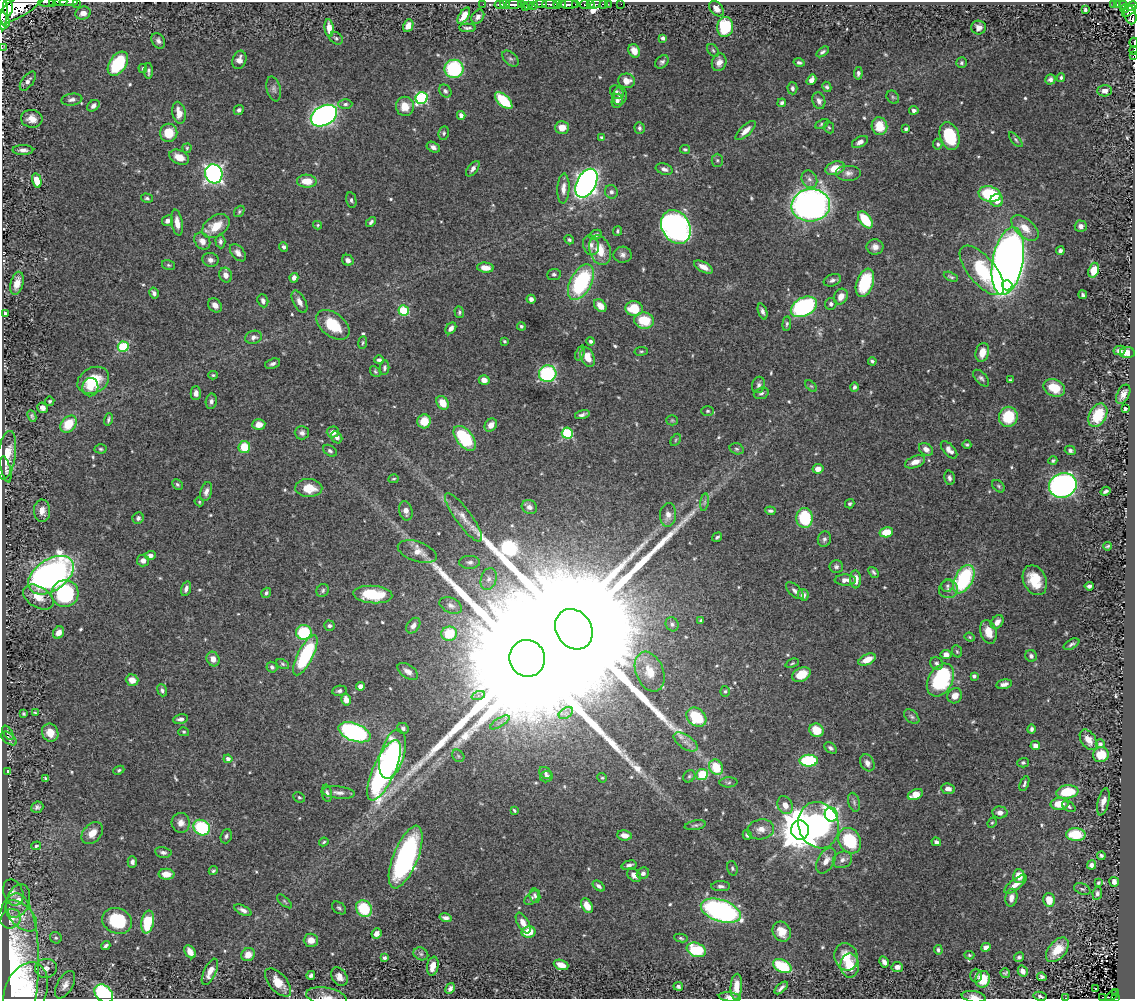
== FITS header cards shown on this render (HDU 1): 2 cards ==
NAXIS1  =                 1133
NAXIS2  =                  997

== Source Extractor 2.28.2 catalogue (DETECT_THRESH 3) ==
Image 1133 x 997 px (HDU 1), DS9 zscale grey, 1 PNG px = 1 image px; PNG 1137 x 1001 px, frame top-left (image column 1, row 997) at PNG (2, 2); each listed source drawn as its Kron ellipse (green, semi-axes under 4 px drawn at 4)
Background 0.752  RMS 0.012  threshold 0.0354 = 3 sigma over >= 5 px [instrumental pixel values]
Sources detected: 592; of the 592, the 500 brightest by FLUX_AUTO listed and drawn (92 fainter detections omitted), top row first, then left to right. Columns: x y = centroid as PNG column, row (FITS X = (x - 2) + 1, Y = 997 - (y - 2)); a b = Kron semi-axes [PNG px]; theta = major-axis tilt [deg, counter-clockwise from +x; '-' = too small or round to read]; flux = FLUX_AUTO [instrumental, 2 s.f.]
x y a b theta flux
46 2 8 2 1 280
52 2 4 2 - 58
61 2 6 2 3 230
69 2 9 2 1 320
76 2 4 2 - 43
483 4 2 2 - 9
505 4 5 3 - 320
514 4 8 3 2 350
540 4 6 2 -1 230
550 4 8 3 -6 290
557 4 4 3 - 150
562 4 3 3 - 74
575 4 3 2 - 95
585 4 4 3 - 270
591 4 4 3 - 270
595 4 5 4 - 200
603 4 3 2 - 38
608 4 3 2 - 10
621 4 2 2 - 16
1114 4 3 3 - 38
1118 4 4 3 - 150
21 5 32 9 33 3200
499 5 5 3 - 310
521 5 4 2 - 170
529 5 4 3 - 110
533 5 4 3 - 130
569 5 9 3 2 530
1123 5 4 3 - 58
1132 6 5 4 - 360
8 7 8 5 -88 1100
526 7 3 2 - 71
716 9 9 6 -47 5.1
1125 9 4 3 - 78
3 10 20 4 -89 1800
1085 10 4 3 - 1.2
1129 11 8 4 37 240
83 13 8 6 15 6.1
1130 14 10 6 -74 440
464 16 9 4 56 8.5
478 17 8 5 53 3.2
5 20 8 4 -68 420
408 26 6 5 - 5.2
725 27 10 8 85 44
979 27 7 7 - 4.6
329 28 9 4 -84 7.2
468 28 8 3 -2 2
336 38 7 5 -37 1.7
663 38 4 3 - 2
158 41 8 6 -60 2.7
1134 42 5 2 - 62
2 48 3 2 - 2.9
713 50 7 4 -53 1.5
1133 50 4 2 - 15
634 51 7 5 -63 6.9
822 52 7 4 35 2
1133 55 4 2 - 15
510 59 10 6 -43 2.3
239 60 9 7 72 4.8
662 62 8 5 43 2.1
719 62 9 7 69 5
799 63 5 4 - 1.9
961 63 5 5 - 1.7
118 64 13 8 56 49
143 68 4 3 - 1.1
454 69 9 9 - 80
149 71 8 3 89 2
858 73 6 4 82 2.1
1061 77 4 4 - 1.6
1050 79 5 5 - 2.6
811 80 5 4 - 4.5
28 81 11 5 54 3.8
626 81 8 7 - 7.1
827 87 5 4 - 1.5
792 88 6 5 - 2.2
274 89 13 7 -76 3.1
445 91 7 5 -48 2.1
1105 91 7 5 1 4.4
617 92 8 6 -45 2.5
620 96 9 7 84 3.6
893 97 7 5 -47 1.5
422 98 6 5 - 100
72 100 10 6 8 3.1
504 101 11 5 -43 38
617 101 7 5 81 2.8
819 101 8 6 -72 3.2
782 103 4 4 - 2
345 104 7 5 1 1.9
93 106 7 5 41 3
405 106 9 9 - 12
239 110 5 4 - 1.8
914 110 4 4 - 2.6
179 113 11 6 -79 9.6
461 115 4 4 - 3.9
324 116 14 10 28 320
32 119 11 9 -13 7.2
822 124 7 4 25 1.3
879 126 9 7 -76 18
829 127 6 5 - 1.2
562 128 7 6 - 8.8
639 128 6 5 - 1.8
906 129 4 3 - 1.9
746 131 13 5 43 6.4
169 133 9 8 - 16
444 133 7 5 78 1.4
949 136 14 9 -71 38
602 137 4 3 - 1.6
1016 140 9 3 -50 1.4
860 142 8 5 29 3.8
938 144 5 4 - 1.7
433 147 7 5 -30 3.2
187 148 5 4 - 1.1
685 149 5 4 - 1.3
23 150 10 5 1 3.9
179 157 10 6 -24 9.1
717 160 6 5 - 1.7
835 168 10 6 20 13
473 169 9 5 52 3.4
664 169 9 5 -18 2.9
848 173 13 8 0 4.3
214 174 9 8 - 310
809 179 9 7 -61 3.8
37 180 7 4 -76 12
307 181 10 6 -3 14
586 183 15 9 62 470
563 188 15 6 87 5.8
611 192 7 6 - 2.5
990 194 11 7 -13 56
147 198 6 4 -16 1.6
351 200 8 5 -78 1.8
997 200 6 6 - 7.7
811 205 19 16 5 420
239 211 6 4 51 1.3
865 220 10 5 -53 31
167 221 6 5 - 3.1
371 222 6 3 47 1.8
177 223 13 5 -81 7.7
318 225 4 4 - 1
216 226 15 10 36 16
1081 226 6 5 - 3.4
676 227 18 14 -61 300
1025 228 16 9 -42 12
618 231 4 3 - 1.3
596 235 6 4 26 2.3
569 240 5 4 - 1.2
202 241 9 7 -52 5.7
220 241 7 5 -86 2.4
591 245 10 7 -74 3.9
283 247 5 4 - 1.8
875 247 8 7 - 4.3
600 250 15 10 -72 15
1060 251 4 4 - 2.2
238 253 10 6 -50 4.3
623 255 9 8 - 3.3
210 260 8 7 - 3.7
348 260 6 5 - 3.4
1008 261 34 15 79 930
168 265 7 5 -16 1.3
703 267 10 5 -28 6.4
485 268 8 5 -6 9.1
982 270 30 13 -50 57
1094 270 8 5 71 9.8
554 274 7 5 7 1.8
226 275 7 6 - 5.7
951 277 7 4 -25 1.4
294 278 5 4 - 4.3
832 280 9 6 23 2.8
581 282 19 10 62 84
17 283 12 6 75 9.1
865 283 15 8 71 43
1007 285 5 5 - 35
154 293 6 4 -59 2.9
1083 295 4 3 - 1.8
841 297 8 6 62 7.2
531 299 4 4 - 3.5
263 301 6 5 - 2.9
299 302 12 6 -62 4.5
831 304 6 5 - 2.2
215 305 8 6 -46 5.3
600 306 7 5 -48 7.3
804 307 14 9 27 140
634 309 8 7 - 23
404 311 5 5 - 50
763 311 8 4 -70 2.7
459 312 6 4 -72 1.5
5 313 4 3 - 1.5
644 321 10 8 -12 23
787 324 7 4 84 1.5
333 325 19 11 -38 28
521 326 4 4 - 1.3
451 328 6 5 - 3.9
254 337 8 6 15 3.1
504 341 4 3 - 1.2
591 341 4 4 - 1.9
363 343 6 4 82 1.2
123 347 5 5 - 61
1120 350 6 4 13 2.7
641 351 7 3 8 1.1
982 352 9 6 76 9.3
580 353 8 3 69 1.9
1127 353 7 5 4 6.6
588 357 10 6 -67 10
379 360 4 3 - 1.9
872 361 4 3 - 1.4
273 364 8 5 18 2.4
384 368 7 5 83 1.7
375 372 6 4 -50 1.2
548 374 9 8 - 85
213 375 4 3 - 1.1
981 378 10 5 -47 2.4
93 380 16 12 28 28
484 380 5 5 - 5.6
1010 380 3 3 - 1.1
758 385 8 6 76 2.4
811 386 7 4 -43 1.3
90 387 9 8 - 6.3
854 387 5 4 - 2.3
1054 388 11 8 -24 19
196 393 7 5 90 4
761 393 7 5 20 2
1123 394 10 6 63 5.1
50 401 5 4 - 1.2
211 401 8 5 80 2.6
443 403 7 5 -56 12
43 408 5 5 - 3.1
1125 409 4 3 - 2.7
708 411 6 5 - 1.5
582 415 7 3 16 2.4
1098 415 12 8 61 30
32 416 6 4 -64 1.4
1008 417 10 9 - 31
108 419 6 4 71 1.7
672 420 5 5 - 1.1
424 421 7 6 - 14
68 424 9 7 51 21
259 424 6 5 - 6.7
491 425 7 5 52 7
333 432 6 5 - 4.9
302 433 7 7 - 2.9
567 433 5 5 - 78
337 437 6 5 - 2.3
465 438 14 8 -51 54
676 440 6 4 60 1.2
967 445 4 4 - 1.1
244 447 6 6 - 19
101 449 6 4 -3 1.3
737 449 7 5 -16 1.7
926 449 8 5 -35 4.7
949 450 10 5 -47 5.3
1070 450 5 4 - 2
330 451 7 5 -32 1.9
7 455 25 9 82 15
1053 461 4 4 - 1.4
915 462 10 5 22 6.8
6 469 13 4 -76 2.6
818 469 5 5 - 6.1
949 478 7 5 -78 2.2
393 479 5 3 - 1
177 484 6 5 - 1.5
1063 485 14 12 20 260
999 486 7 5 -42 1.5
309 488 13 9 -2 16
1106 491 5 3 - 1.7
206 492 10 5 76 3.6
199 502 5 4 - 1
704 502 9 4 81 2
850 504 5 4 - 1.5
529 507 8 7 - 4.2
42 511 11 8 -89 5.5
406 511 10 6 -77 4.6
770 511 5 3 - 1.7
668 515 12 8 85 6.4
464 517 29 8 -54 9.8
138 518 6 5 - 2.2
805 518 10 8 -85 46
886 532 7 5 12 13
717 537 5 3 - 1.6
824 539 8 6 72 2.2
1107 546 4 2 - 1
417 552 20 10 -19 9
150 556 5 4 - 3.5
143 560 6 6 - 4.1
470 562 10 6 0 3.1
836 566 7 6 - 2.2
874 572 6 4 -50 1.8
51 575 25 15 34 350
489 579 11 7 74 4.5
855 579 9 5 -86 8.6
964 579 15 9 61 74
845 580 10 5 -2 5
1035 580 15 11 -66 23
947 586 6 6 - 1.7
1089 586 4 4 - 2.1
186 589 8 4 74 2.9
948 589 9 9 - 3.7
323 590 7 6 - 1.7
795 591 11 5 -44 3.1
65 593 13 13 - 79
266 593 5 4 - 1.8
373 594 19 8 -4 34
803 595 6 5 - 4.1
38 597 17 10 -31 11
451 605 12 7 -25 3.8
701 621 4 3 - 1.4
997 622 7 5 51 4.8
672 624 7 6 - 2.2
329 626 5 5 - 2.1
413 626 8 6 53 3.8
574 629 21 17 -56 110000
304 632 8 7 - 42
988 632 12 7 -72 9.8
59 633 6 5 - 4.9
449 634 8 7 - 25
970 637 5 4 - 1.1
1071 644 8 4 30 2
957 651 6 5 - 1.2
946 654 5 4 - 5.5
305 655 22 7 63 75
1031 656 6 5 - 2.6
527 658 18 17 - 110000
213 659 7 6 - 5.6
867 660 9 5 25 11
792 663 7 4 21 1.2
937 663 7 6 - 2.2
283 664 7 4 -27 1.4
272 667 6 5 - 2.1
408 671 11 6 -34 5.2
650 672 21 13 -67 16
801 675 10 7 24 15
974 676 4 4 - 1.8
132 680 6 5 - 8
940 680 18 12 59 84
1004 684 8 4 11 3.5
360 686 4 4 - 3.7
162 690 6 4 -68 2.1
339 691 7 5 10 2
725 691 5 4 - 1.3
478 696 7 4 18 1.7
955 696 8 7 - 6.2
346 700 6 4 -74 6.4
35 713 3 3 - 1
566 713 8 5 34 2.5
24 714 4 3 - 1.1
696 717 11 8 -40 36
912 717 9 5 -44 2.2
180 719 7 4 10 2.7
500 722 11 4 32 2.8
403 728 6 5 - 2.1
1031 729 5 4 - 1.8
816 730 7 6 - 17
184 732 5 4 - 1.2
354 732 17 9 -21 190
8 733 8 4 -59 1.6
50 733 9 8 - 8.5
9 738 9 5 -39 1.8
1088 740 11 7 -56 8.5
686 742 13 7 -34 5.1
1100 744 4 4 - 2.3
1035 746 5 4 - 4.1
830 748 7 5 -39 2.1
392 754 25 12 74 160
1101 755 8 7 - 17
458 756 7 5 -48 1.6
228 759 4 4 - 3.2
809 761 9 6 1 61
867 763 9 6 -61 4.2
1023 763 5 4 - 1.6
716 767 8 6 -59 24
119 770 6 4 23 1.4
384 770 32 11 66 190
8 771 3 3 - 1.3
545 773 7 5 -39 1.8
702 774 6 5 - 28
689 776 6 5 - 1.7
547 777 6 5 - 2.2
46 778 4 3 - 1.5
602 778 5 4 - 1
729 782 9 5 2 1.6
1024 784 8 4 68 1.7
948 789 7 5 -7 4.2
339 792 16 6 -6 4.5
1067 792 11 6 6 28
327 793 9 5 -79 3.1
915 794 8 5 25 12
299 797 6 5 - 1.3
854 802 10 5 -75 2.1
1103 802 14 5 76 5.5
1059 804 9 6 2 13
785 805 9 7 -62 7.2
1069 806 7 4 -35 2
37 807 6 5 - 2.2
514 810 4 3 - 1
1000 812 7 6 - 4.4
831 815 7 6 - 170
181 823 10 9 - 5.3
992 823 5 4 - 1.1
695 825 11 4 10 1.8
819 825 23 20 -70 180
202 828 8 7 - 54
761 829 13 10 10 6.8
800 830 10 9 - 2500
92 833 13 9 46 8.5
1076 834 10 6 -2 27
624 835 7 5 -7 6.3
747 835 5 4 - 1.5
226 836 7 5 71 2
850 841 13 10 -62 46
324 842 5 3 - 1.1
936 842 5 4 - 2.2
36 846 5 3 - 1.3
163 852 8 5 -10 2.4
1101 856 4 4 - 1.6
406 857 33 12 68 170
842 860 10 8 24 3.8
826 861 14 8 61 6.9
132 862 6 4 -90 2.7
629 865 7 4 16 2.8
1091 865 4 4 - 2.9
732 868 7 5 -71 1.6
213 871 5 4 - 1.5
643 873 6 5 - 2.5
166 874 8 5 -2 8.3
634 875 8 5 -44 4.4
1019 876 7 6 - 8
1114 882 5 5 - 4
1098 883 4 3 - 1.4
1015 884 13 5 37 6.7
599 886 7 4 -38 2.3
721 886 9 5 0 2.4
1082 889 8 5 -20 1.7
13 892 13 9 -69 4.2
1097 893 6 4 81 1.9
535 896 7 5 -80 1.9
532 898 9 5 45 2.1
1011 898 9 6 79 4.9
1049 900 7 5 -76 10
18 901 17 11 71 11
284 901 9 4 -41 1.2
587 906 8 5 -63 9.6
339 908 8 5 -37 1.6
364 909 9 7 -58 35
243 910 9 4 -26 3.4
721 911 21 11 -19 190
21 916 19 11 -44 13
446 918 6 4 -16 2.7
11 919 10 9 - 12
117 921 15 12 -25 43
148 922 11 6 80 34
523 923 11 5 -61 7
528 932 7 5 11 16
782 932 10 8 -60 10
376 934 5 5 - 5.8
56 938 6 5 - 1.5
681 938 7 4 -10 1.5
311 940 7 6 - 7
106 946 5 3 - 2.1
986 947 5 4 - 4.9
696 950 10 7 -20 44
938 950 5 4 - 1.7
1057 950 14 8 49 14
190 952 7 5 -54 6.3
421 954 8 6 -27 2.1
248 955 7 6 - 8.2
969 955 5 3 - 1.1
846 957 14 11 -72 16
1019 957 5 4 - 2
384 958 4 3 - 1.5
884 962 6 4 -60 3.3
561 965 7 5 -20 8.7
433 966 9 5 78 9.1
782 966 10 6 -28 41
850 966 12 9 88 22
897 967 6 5 - 4.8
46 968 11 9 9 4.5
1023 971 6 4 -58 4.2
13 972 79 25 87 140
210 972 14 6 65 7.4
1005 973 5 4 - 1.6
311 975 4 4 - 2.5
976 975 7 6 - 2.1
339 977 10 7 -56 5.3
1042 977 5 4 - 2
983 979 8 7 - 17
278 982 17 8 -48 13
65 985 15 7 60 5.6
678 986 5 4 - 1.9
736 987 13 6 87 11
450 988 6 4 59 2.9
781 988 8 3 42 2.8
1095 989 3 3 - 3.1
26 991 30 20 67 38
1115 992 3 2 - 14
104 993 10 8 -42 81
1040 996 6 3 -13 1.6
1112 996 7 3 39 37
326 997 20 8 -10 6.8
730 997 11 4 -7 4
974 997 12 5 -9 4.3
1103 997 3 2 - 1.2
1115 997 3 2 - 23
1066 998 3 2 - 1.2
At the frame edge (FLAGS 8, measured only in part): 18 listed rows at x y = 46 2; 52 2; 61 2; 69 2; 76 2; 21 5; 3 10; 1134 42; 2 48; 1133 50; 1133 55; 104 993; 326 997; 730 997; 974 997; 1103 997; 1115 997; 1066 998
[92 fainter detections neither listed nor drawn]